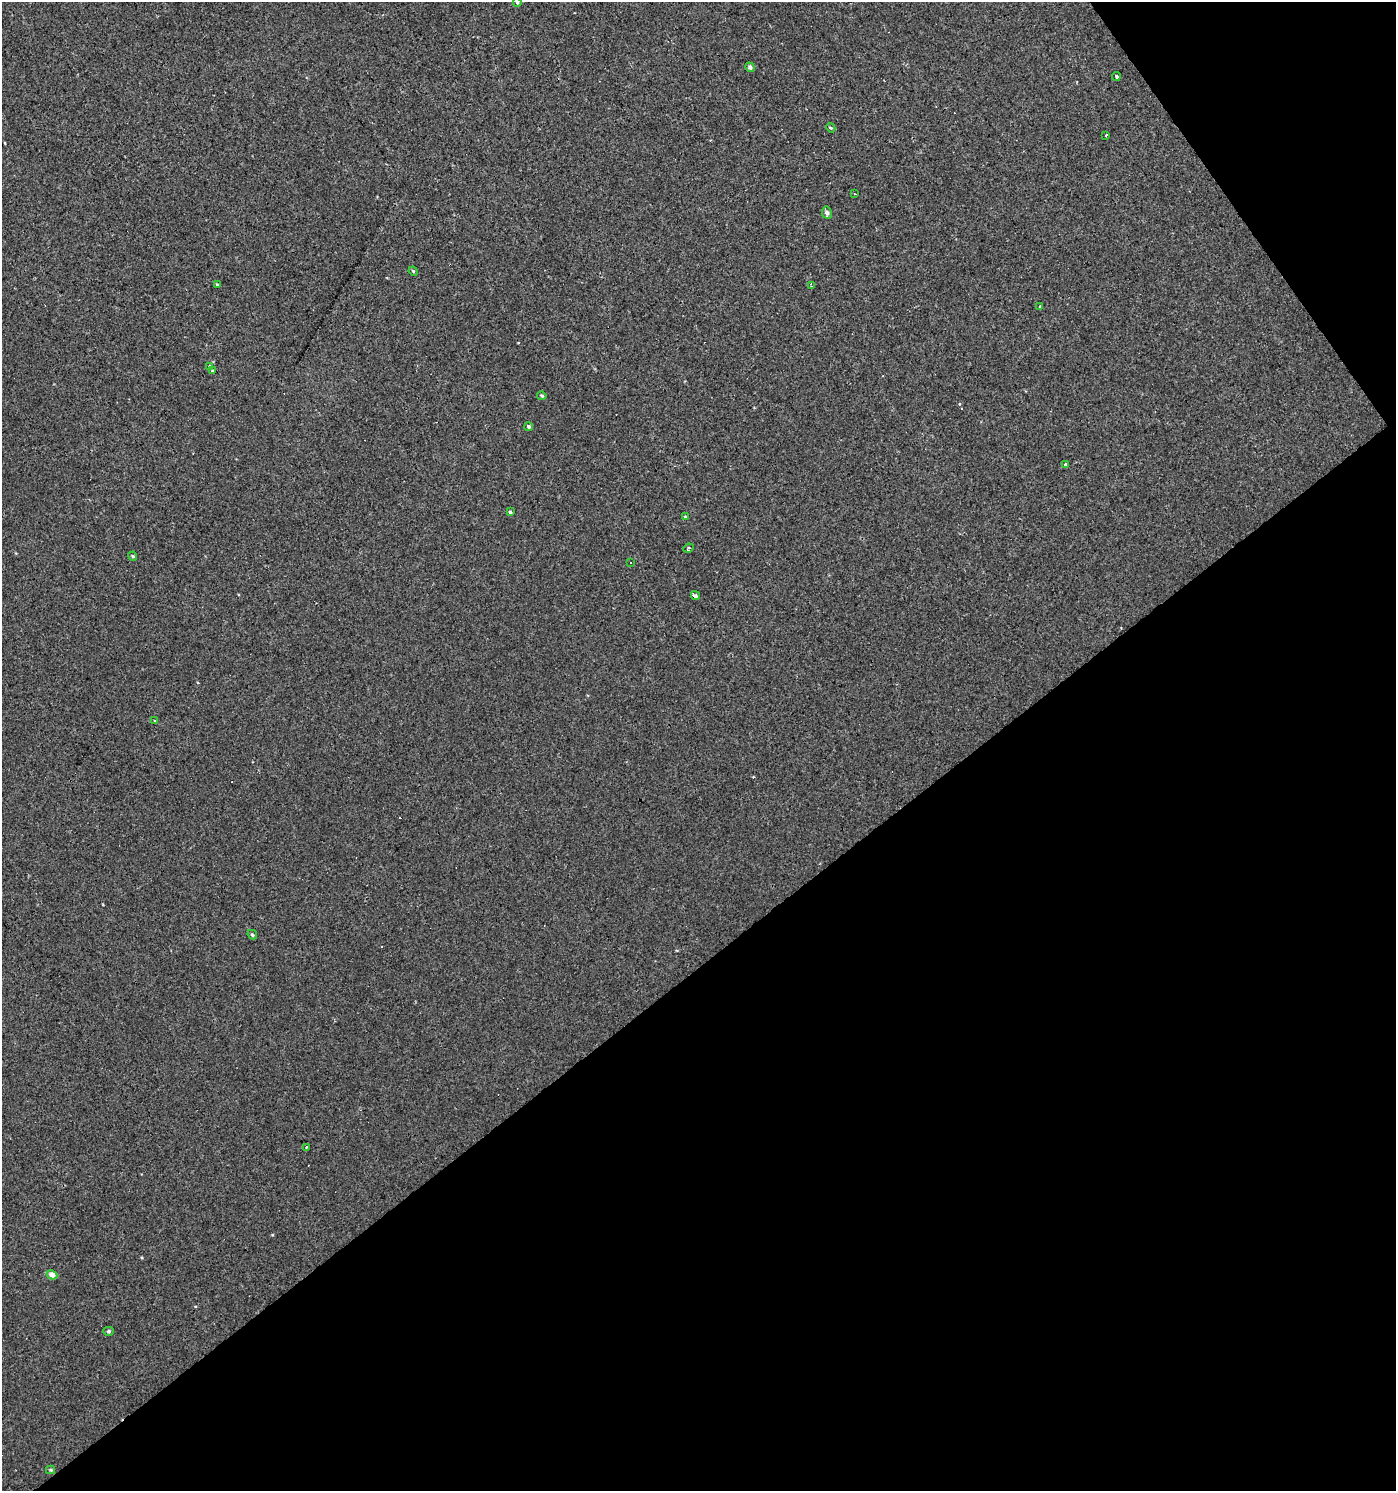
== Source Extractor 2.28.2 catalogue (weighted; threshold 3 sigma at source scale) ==
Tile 12 of 4 x 4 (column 4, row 3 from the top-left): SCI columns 4375-5768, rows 1491-2979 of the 5895 x 5959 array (HDU 1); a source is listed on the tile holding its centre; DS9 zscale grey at full resolution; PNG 1398 x 1493 px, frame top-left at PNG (2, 2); each listed source drawn as its Kron ellipse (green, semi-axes under 4 px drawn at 4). Shown black and unused: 38% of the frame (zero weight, under 2 of 3 exposures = <1% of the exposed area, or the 3 px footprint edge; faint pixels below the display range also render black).
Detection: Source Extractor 2.28.2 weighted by HDU 2 'WHT'; one run over the whole footprint, this tile lists its part. Background 3.40e-04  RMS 0.0038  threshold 0.0173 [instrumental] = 3 sigma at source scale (4.5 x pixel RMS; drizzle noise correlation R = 1.50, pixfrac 1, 0.0396/0.0396 arcsec/px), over >= 5 px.
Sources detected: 33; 5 cosmic-ray / hot-pixel residue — neither listed nor drawn; the other 28 listed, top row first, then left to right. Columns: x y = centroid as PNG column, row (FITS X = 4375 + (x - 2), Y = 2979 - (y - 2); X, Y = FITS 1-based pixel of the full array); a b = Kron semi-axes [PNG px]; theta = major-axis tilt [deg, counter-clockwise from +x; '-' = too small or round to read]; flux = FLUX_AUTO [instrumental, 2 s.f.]
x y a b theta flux
517 2 5 4 - 0.55
750 67 5 4 - 0.87
1116 77 4 3 - 4.7
831 128 5 4 - 0.42
1106 135 3 2 - 0.37
855 194 2 2 - 0.32
827 213 6 4 -81 1.2
413 271 5 3 - 0.35
217 285 4 4 - 0.4
811 286 4 3 - 0.81
1040 306 3 2 - 0.42
210 367 3 3 - 4.6
212 371 3 3 - 1.8
542 396 5 4 - 0.46
529 427 4 4 - 0.58
1066 465 3 3 - 5.5
510 512 3 3 - 0.51
685 517 4 3 - 0.44
689 548 5 3 - 0.62
133 556 4 4 - 0.47
631 562 2 2 - 0.3
695 596 5 4 - 0.78
154 721 3 2 - 0.52
252 935 5 4 - 0.66
306 1148 4 3 - 0.33
52 1275 5 4 - 2.9
109 1331 5 4 - 0.64
51 1470 4 3 - 0.51
Isophote crosses this tile's border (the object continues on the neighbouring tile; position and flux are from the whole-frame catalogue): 1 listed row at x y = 517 2